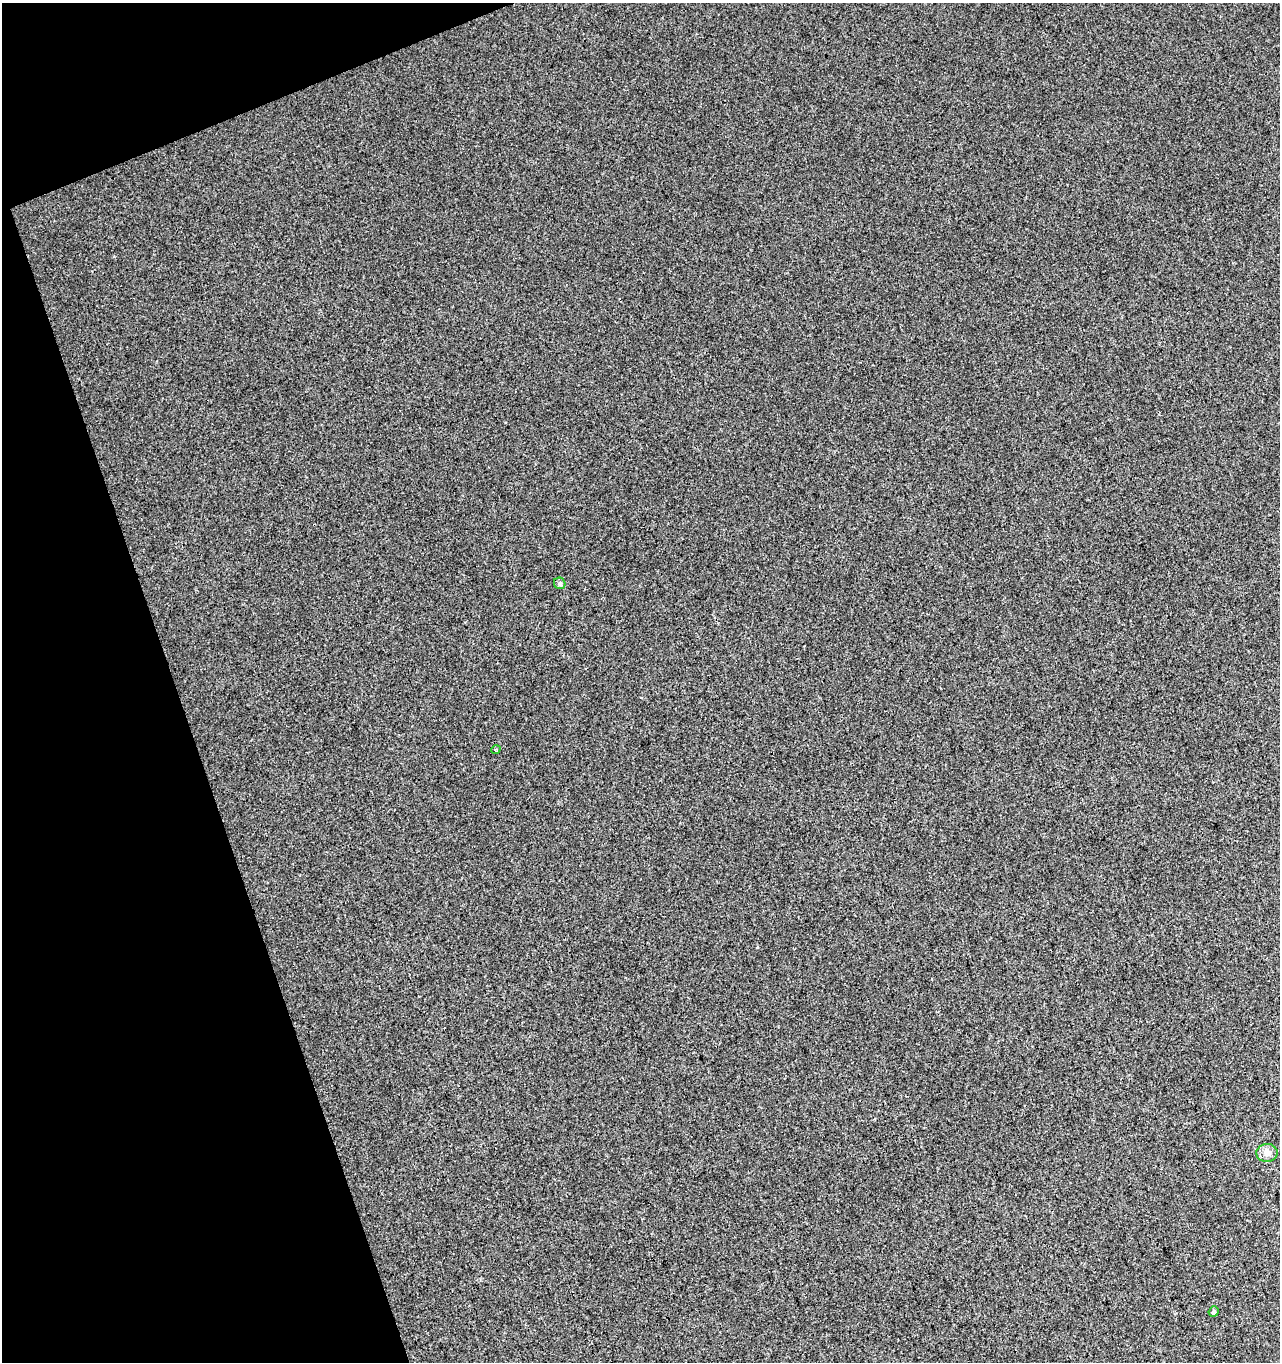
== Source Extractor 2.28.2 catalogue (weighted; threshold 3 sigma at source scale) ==
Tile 5 of 4 x 4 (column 1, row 2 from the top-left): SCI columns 94-1371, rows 2775-4134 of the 5351 x 5547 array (HDU 1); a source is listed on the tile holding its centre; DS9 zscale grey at full resolution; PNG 1282 x 1364 px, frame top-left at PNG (2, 3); each listed source drawn as its Kron ellipse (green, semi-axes under 4 px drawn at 4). Shown black and unused: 17% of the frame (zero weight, under 3 of 4 exposures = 5% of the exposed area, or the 3 px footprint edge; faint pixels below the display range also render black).
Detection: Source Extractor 2.28.2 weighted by HDU 2 'WHT'; one run over the whole footprint, this tile lists its part. Background 0.0032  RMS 0.0034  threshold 0.0155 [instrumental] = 3 sigma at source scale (4.5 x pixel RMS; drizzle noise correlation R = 1.50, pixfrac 1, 0.0396/0.0396 arcsec/px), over >= 5 px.
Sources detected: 5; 1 cosmic-ray / hot-pixel residue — neither listed nor drawn; the other 4 listed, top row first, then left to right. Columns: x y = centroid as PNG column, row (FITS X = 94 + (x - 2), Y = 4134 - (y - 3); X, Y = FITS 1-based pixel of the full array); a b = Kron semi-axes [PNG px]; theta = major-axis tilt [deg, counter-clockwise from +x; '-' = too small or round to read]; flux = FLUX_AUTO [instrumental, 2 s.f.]
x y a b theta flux
560 583 6 5 - 0.8
496 749 5 3 - 0.35
1267 1153 10 9 - 2.2
1214 1312 5 5 - 0.72